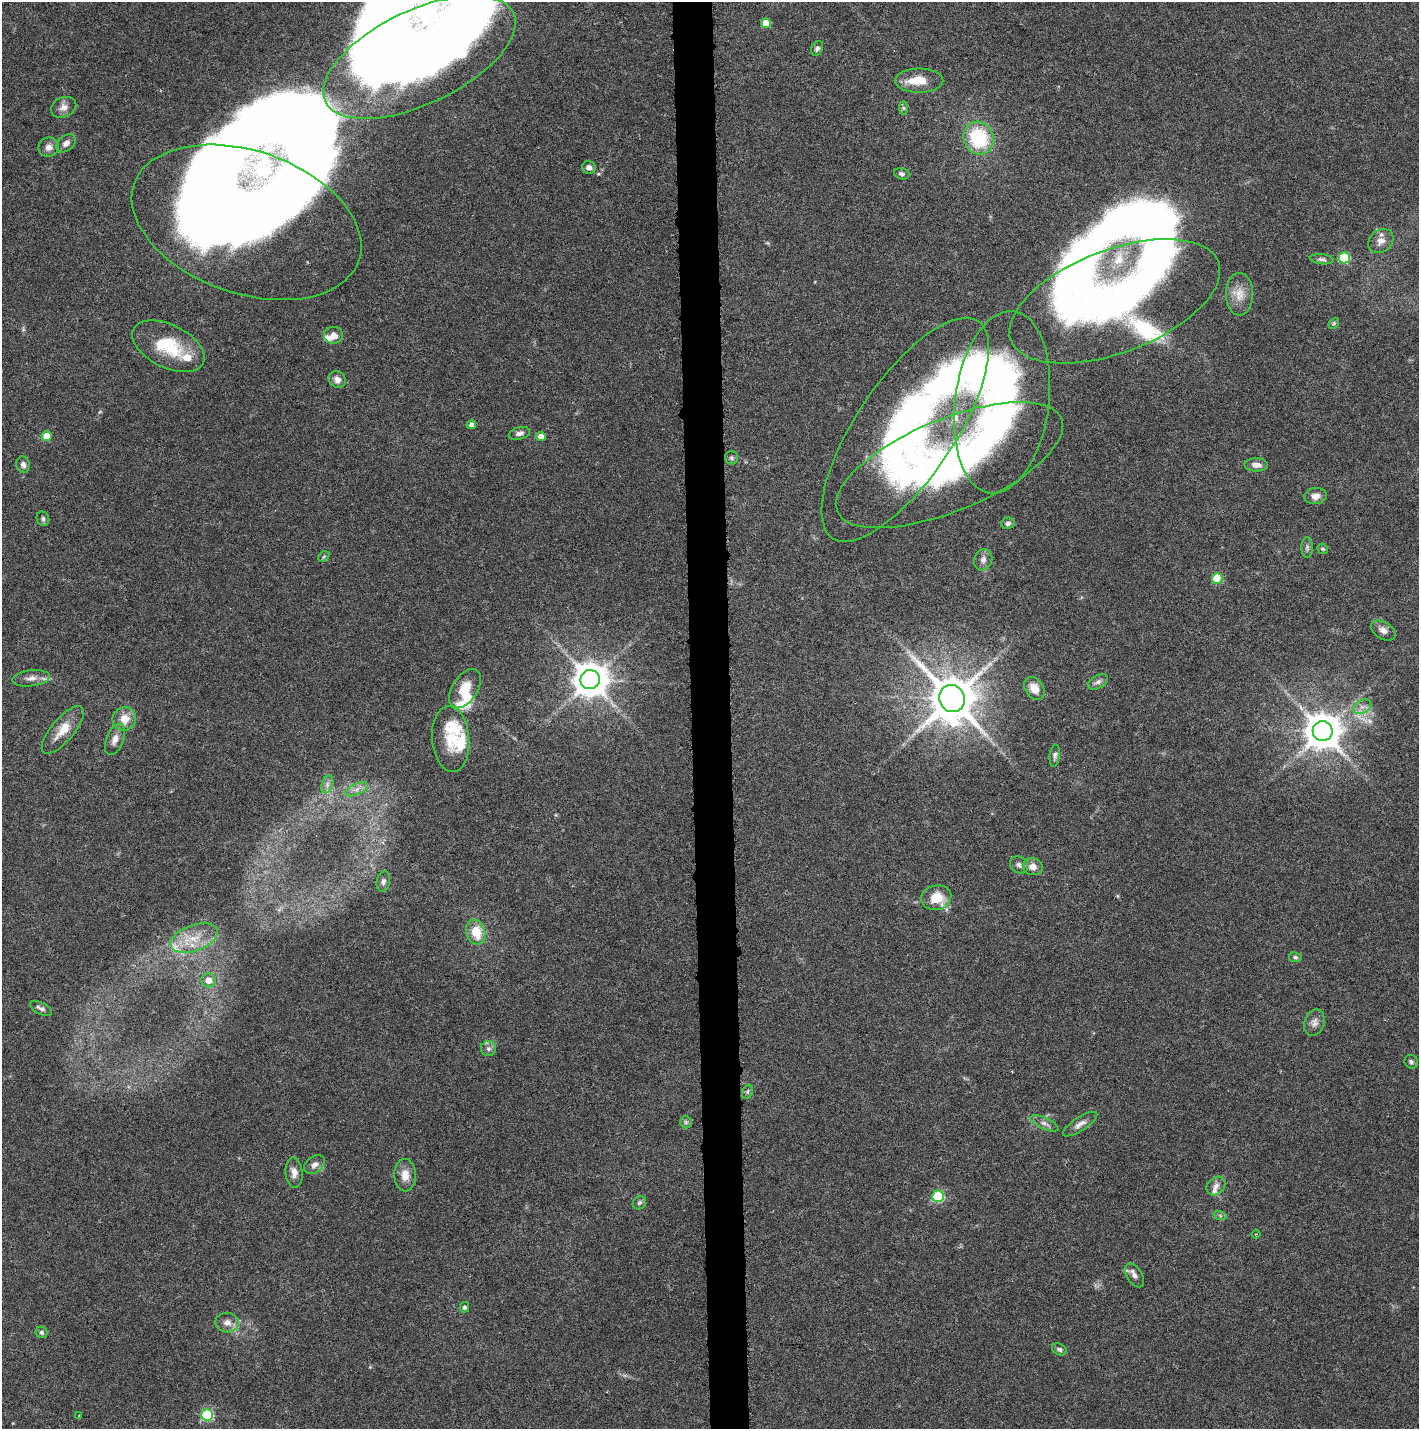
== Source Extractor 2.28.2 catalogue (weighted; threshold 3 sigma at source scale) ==
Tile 5 of 3 x 3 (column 2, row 2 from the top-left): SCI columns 1564-2980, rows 1429-2855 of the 4545 x 4293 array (HDU 1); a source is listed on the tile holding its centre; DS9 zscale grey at full resolution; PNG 1421 x 1431 px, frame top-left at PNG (2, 2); each listed source drawn as its Kron ellipse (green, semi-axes under 4 px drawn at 4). Shown black and unused: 3% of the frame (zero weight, under 3 of 6 exposures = <1% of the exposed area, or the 3 px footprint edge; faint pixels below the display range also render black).
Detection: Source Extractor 2.28.2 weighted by HDU 2 'WHT'; one run over the whole footprint, this tile lists its part. Background 0.0301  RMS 0.0024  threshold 0.00996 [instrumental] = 3 sigma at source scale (4.09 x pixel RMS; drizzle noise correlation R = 1.36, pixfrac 0.8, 0.0396/0.0396 arcsec/px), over >= 5 px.
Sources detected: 111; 1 too faint to see at this stretch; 6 inside a brighter object's white glare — neither listed nor drawn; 18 inside a brighter listed object's ellipse — not listed separately; the other 86 listed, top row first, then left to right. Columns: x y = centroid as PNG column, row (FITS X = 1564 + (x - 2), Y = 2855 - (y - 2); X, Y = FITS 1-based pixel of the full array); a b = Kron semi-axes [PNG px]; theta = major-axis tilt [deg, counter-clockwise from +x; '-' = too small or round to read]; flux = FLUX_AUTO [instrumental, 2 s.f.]
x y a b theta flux
766 23 5 5 - 4
817 48 7 5 64 0.6
419 57 104 47 25 360
919 81 24 12 0 4.7
64 107 13 9 25 1.6
903 108 7 4 -89 0.37
979 138 17 15 -66 16
66 143 11 7 40 1.2
49 147 10 9 - 1.4
589 167 7 6 - 1.2
902 174 8 5 -16 0.61
246 222 119 71 -19 430
1381 241 14 11 40 1.8
1344 258 5 5 - 14
1322 259 12 5 -7 0.72
1240 294 21 13 90 3.5
1115 301 111 51 21 100
1334 323 6 4 47 0.33
333 335 9 8 - 1.8
168 346 39 21 -26 11
337 379 9 8 - 1.4
1002 402 92 47 82 77
471 425 5 4 - 0.86
905 430 131 49 56 100
519 433 11 6 14 0.96
47 436 5 5 - 4.2
541 436 5 4 - 2.1
731 458 6 6 - 0.54
23 465 8 6 -74 0.97
949 465 121 46 23 81
1256 465 12 6 -1 1.5
1315 496 11 8 5 1.6
43 519 7 6 - 0.57
1008 523 7 5 11 0.72
1307 547 10 6 90 0.67
1323 549 5 5 - 0.43
324 556 6 4 44 0.37
983 560 11 9 70 1.2
1217 578 5 5 - 8.2
1383 630 13 8 -31 1.6
31 678 19 8 6 1.9
590 680 9 9 - 530
1098 682 11 6 28 0.91
1034 688 12 9 -55 3.3
465 689 22 12 57 4.6
952 699 14 12 -62 1100
1362 707 10 6 28 1.1
124 719 12 11 - 3.4
63 730 29 11 50 4.5
1323 731 10 10 - 620
115 739 16 8 69 1.8
451 739 33 18 -85 7.1
1055 756 11 5 83 0.67
327 784 9 5 71 0.95
356 789 12 5 24 1.3
1019 865 9 8 - 0.92
1033 867 10 8 -13 1.8
383 882 10 6 79 0.78
936 898 15 12 14 4.3
476 932 12 9 -72 5.5
194 938 25 13 20 5.5
1295 957 6 5 - 0.44
208 980 7 7 - 2
41 1008 12 5 -28 0.9
1314 1023 13 10 70 1.4
488 1049 7 7 - 0.79
1411 1062 7 6 - 0.55
747 1092 7 5 72 0.47
686 1122 6 6 - 0.49
1044 1123 15 5 -24 1.1
1080 1124 20 7 33 1.4
315 1165 11 8 37 1.3
294 1173 15 8 -86 1.8
405 1175 16 10 -89 2.5
1216 1186 10 8 42 1.2
938 1196 6 6 - 22
639 1203 7 6 - 0.48
1220 1215 7 4 -20 0.43
1256 1234 4 3 - 0.22
1134 1275 13 7 -57 1.3
464 1307 5 4 - 0.55
227 1323 12 10 -3 1.6
41 1332 6 5 - 0.49
1059 1349 8 5 -28 0.54
207 1415 6 5 - 19
79 1416 3 3 - 0.39
Isophote crosses this tile's border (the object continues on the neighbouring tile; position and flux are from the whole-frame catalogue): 1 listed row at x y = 419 57